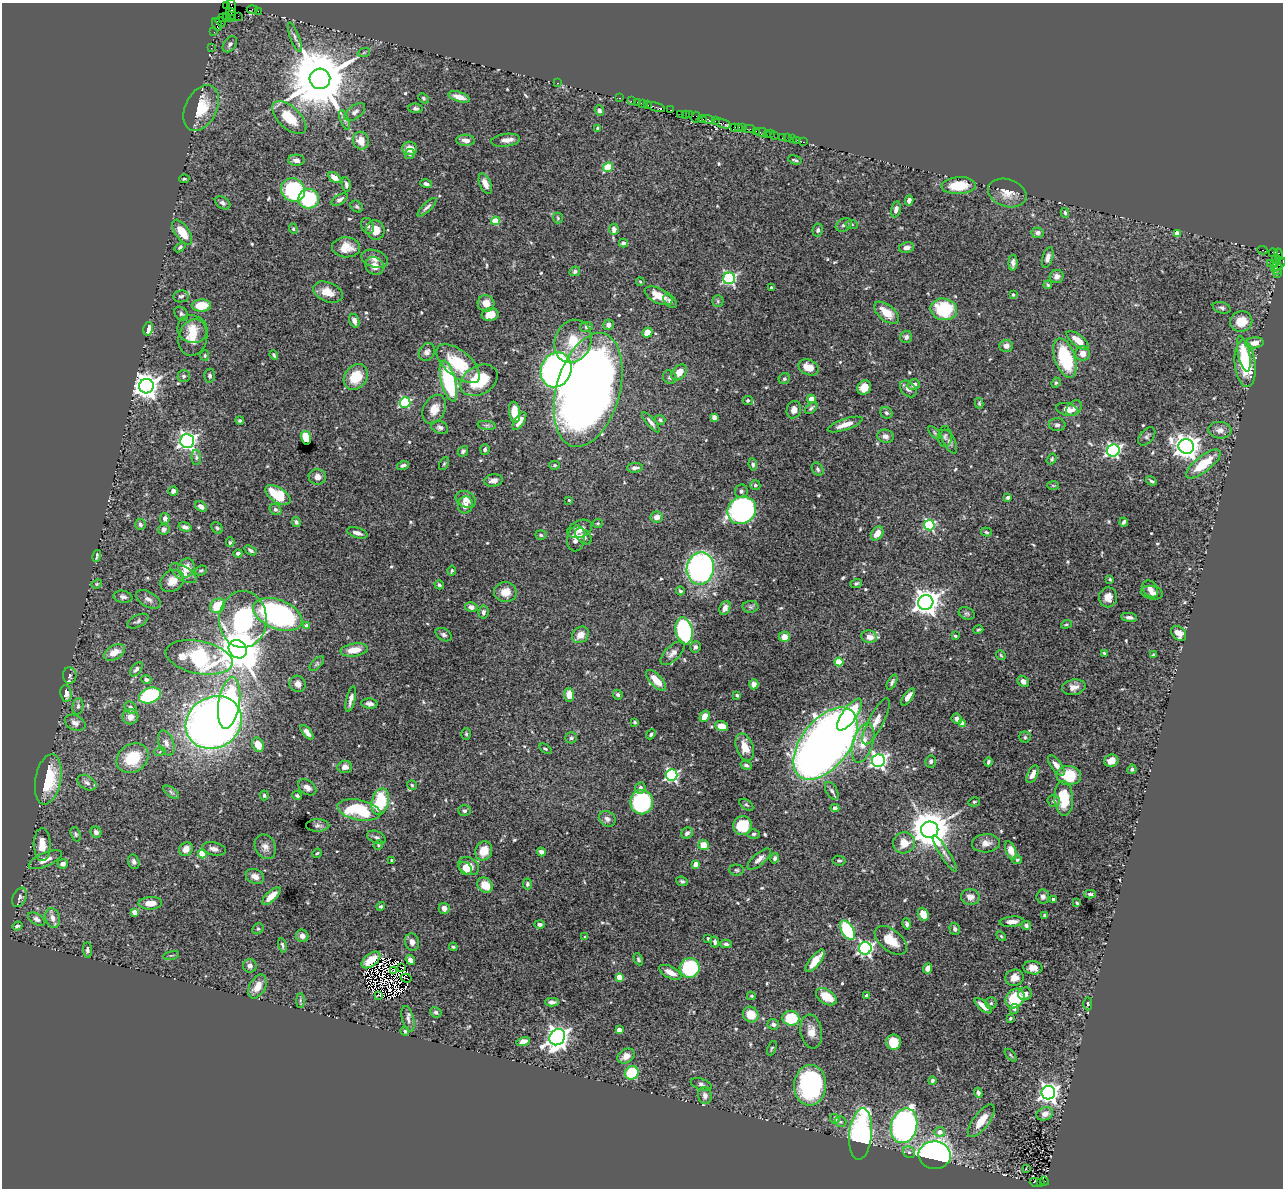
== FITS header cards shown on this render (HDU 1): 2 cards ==
NAXIS1  =                 1281
NAXIS2  =                 1186

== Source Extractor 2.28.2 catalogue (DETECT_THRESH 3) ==
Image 1281 x 1186 px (HDU 1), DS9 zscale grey, 1 PNG px = 1 image px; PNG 1285 x 1190 px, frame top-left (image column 1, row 1186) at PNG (2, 3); each listed source drawn as its Kron ellipse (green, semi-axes under 4 px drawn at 4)
Background 1.21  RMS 0.028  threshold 0.0843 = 3 sigma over >= 5 px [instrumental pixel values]
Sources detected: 612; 15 with non-positive FLUX_AUTO (blend fragments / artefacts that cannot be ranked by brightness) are neither listed nor drawn; of the other 597, the 500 brightest by FLUX_AUTO listed and drawn (97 fainter detections omitted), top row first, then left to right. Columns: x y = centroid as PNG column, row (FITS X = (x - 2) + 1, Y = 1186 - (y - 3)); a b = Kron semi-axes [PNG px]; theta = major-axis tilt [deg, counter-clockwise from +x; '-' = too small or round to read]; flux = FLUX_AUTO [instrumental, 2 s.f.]
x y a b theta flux
226 5 2 2 - 5.6
231 6 7 2 -77 98
252 9 5 3 - 160
258 11 2 2 - 39
231 14 6 2 -58 94
238 16 3 2 - 10
227 17 4 2 - 36
223 18 3 2 - 36
231 18 3 3 - 69
221 22 5 4 - 55
217 25 7 4 -67 240
214 32 2 2 - 39
295 37 16 4 -69 6.7
230 44 9 6 52 6.1
211 48 2 2 - 26
364 52 6 4 20 3.1
320 79 10 10 - 19000
557 83 3 2 - 50
459 97 11 5 -18 17
424 98 6 4 -42 2.8
620 98 3 2 - 120
631 101 2 2 - 79
637 102 2 2 - 39
643 104 4 2 - 160
648 105 2 2 - 82
656 107 9 2 -18 200
201 108 24 15 63 56
416 108 7 5 -7 4.1
671 110 3 2 - 140
599 111 5 4 - 5.4
355 112 12 6 37 7.7
680 114 2 2 - 28
685 114 3 2 - 95
689 115 2 2 - 66
696 117 5 4 - 180
289 118 21 11 -43 54
702 119 4 2 - 200
708 119 7 3 -14 530
344 120 10 3 -70 4.5
715 121 2 2 - 30
722 123 9 3 -17 500
735 127 3 2 - 47
598 128 4 3 - 5.9
739 128 3 3 - 150
742 128 3 3 - 230
749 129 5 3 - 160
756 131 3 2 - 87
761 132 6 2 2 57
767 134 2 2 - 92
770 134 3 2 - 23
774 135 2 2 - 38
782 137 3 3 - 170
787 138 2 2 - 16
792 139 2 2 - 76
465 140 9 5 -3 9.1
506 140 14 6 7 12
797 140 2 2 - 24
361 141 9 7 -74 22
804 142 3 2 - 40
410 148 7 6 - 17
410 154 5 5 - 2.9
296 160 8 5 -4 8.3
795 160 7 2 -16 2.8
608 167 5 4 - 65
334 178 7 4 -29 14
184 179 5 3 - 2.8
346 184 7 4 -82 4.8
426 184 6 4 -19 6.2
485 184 11 5 -67 14
959 186 17 8 3 54
293 190 12 11 - 170
1007 193 20 13 -17 24
309 199 10 10 - 130
340 200 9 4 32 7.1
909 200 5 4 - 9.1
223 203 8 5 -33 4.6
357 206 6 5 - 3.6
427 207 13 4 44 6.2
896 209 8 4 77 8
1065 213 5 3 - 3
558 218 5 5 - 2.6
495 221 4 4 - 49
852 224 6 4 -8 2.8
844 225 8 6 29 6.2
368 226 8 6 -68 6.6
293 229 5 4 - 2.5
614 229 6 5 - 9.4
375 230 10 9 - 25
818 230 6 5 - 4.4
182 232 14 7 -55 36
1038 233 6 5 - 7.6
1177 233 4 4 - 16
623 243 4 3 - 5.9
180 247 6 4 39 3
346 247 14 10 -1 29
906 247 7 5 12 9.5
1262 250 5 2 - 810
1273 253 5 3 - 74
1278 254 5 3 - 220
1048 257 11 5 73 8.4
375 259 13 8 -19 12
1277 259 5 4 - 120
1013 263 8 4 86 7
1270 263 2 2 - 37
1274 264 3 3 - 42
1278 265 9 2 41 170
375 266 9 8 - 17
1278 269 6 3 56 110
575 271 5 4 - 3.9
1277 274 3 2 - 46
1057 276 7 6 - 9.5
729 278 6 6 - 320
640 282 4 3 - 2.4
1048 285 4 3 - 2.7
771 288 3 3 - 4.1
328 292 15 9 -21 25
1013 294 3 3 - 3
181 296 7 6 - 5.7
659 296 15 7 -25 32
670 301 8 5 -41 5.9
718 301 6 5 - 3.3
486 303 8 8 - 19
201 306 9 6 2 48
1222 308 9 5 -17 4.9
944 309 13 11 -12 100
886 313 15 8 -38 32
181 314 8 6 -46 4.9
490 315 8 6 10 24
354 321 7 4 -71 10
1241 321 11 10 - 31
608 325 5 5 - 10
586 327 6 5 - 4.2
148 329 7 4 78 22
192 329 15 13 -20 26
647 333 5 5 - 23
906 337 6 6 - 5.5
193 338 18 14 76 32
1078 340 13 5 -38 20
573 341 22 18 68 59
1255 343 9 5 6 14
1006 346 7 6 - 9.3
427 352 9 7 61 8.5
1083 354 7 7 - 14
1244 354 18 6 -78 26
205 355 5 4 - 2.3
274 355 5 3 - 2.6
1065 358 20 10 -72 110
458 364 26 13 -40 85
1245 364 23 10 -84 92
809 367 10 7 -24 24
556 370 18 15 67 950
679 372 9 6 46 24
184 376 6 6 - 4.7
210 376 7 5 -88 5.3
356 377 14 11 53 47
670 377 7 6 - 6.1
784 379 6 5 - 3.4
479 380 20 14 30 86
448 381 21 7 -75 200
1056 383 5 4 - 2.8
914 385 6 5 - 8.2
146 386 7 7 - 2000
864 387 7 6 - 24
908 389 10 6 -45 8.1
588 390 58 32 74 2300
811 399 4 4 - 18
748 400 5 4 - 4.3
405 403 5 5 - 180
979 403 5 4 - 2.6
811 408 7 4 45 3.9
1074 408 9 6 43 7.9
434 409 15 11 63 22
1067 409 11 6 -14 13
794 410 9 7 71 11
515 412 10 5 -82 41
886 413 6 5 - 4.4
714 417 4 4 - 11
240 420 4 4 - 2.7
660 420 5 4 - 3.8
519 421 10 4 56 15
651 422 13 4 -49 7.8
845 424 18 5 19 20
487 425 9 4 -8 4.6
1057 425 8 6 -2 5.8
440 427 9 6 -22 5.8
1220 430 11 8 -6 11
935 433 8 4 -46 2.8
885 436 8 6 -17 8.9
945 436 10 7 89 5.9
1147 436 10 6 50 5.4
306 438 7 5 -77 64
187 441 7 7 - 770
949 442 13 5 -63 7.7
1186 447 8 7 - 1900
485 449 5 4 - 4.6
1113 450 6 6 - 370
463 451 6 4 49 4.3
196 457 8 4 -88 3.7
1052 459 6 4 55 2.6
444 464 7 4 63 2.7
753 464 6 4 -82 3.6
1203 464 21 8 38 59
403 465 6 4 17 5.2
555 465 5 4 - 2.6
635 468 8 5 5 7.2
818 469 7 5 -59 4.2
317 477 8 7 - 12
493 480 9 6 9 11
1151 481 5 3 - 3.4
755 485 5 4 - 3.8
1053 485 6 4 -2 2.4
173 491 5 4 - 7.5
741 491 7 6 - 5.4
278 495 14 7 -32 72
1008 497 4 3 - 3.4
466 499 10 8 -22 14
569 500 3 3 - 2.6
465 505 8 7 - 12
201 506 6 4 -34 9.2
275 509 6 5 - 4.4
742 510 15 13 39 530
656 517 6 5 - 14
165 518 5 5 - 7.6
296 522 5 4 - 4.4
1124 522 4 3 - 4.2
598 523 5 4 - 2.4
140 524 6 5 - 5.5
929 525 5 5 - 190
185 527 6 4 -18 6.2
217 528 6 5 - 3.4
164 529 6 5 - 6.5
580 529 13 8 22 15
986 532 5 4 - 2.8
357 533 10 5 -16 11
877 533 8 5 55 19
541 535 6 5 - 3
583 536 9 6 -43 8.1
576 538 13 9 79 18
230 542 5 4 - 2.5
250 550 7 4 -34 4.9
238 553 4 4 - 5.3
97 556 6 2 75 3.1
186 568 9 8 - 22
700 568 16 13 80 500
201 570 6 5 - 3.4
452 571 5 3 - 2.4
183 573 15 7 -33 16
1110 579 4 2 - 2.6
172 581 13 10 35 23
856 583 6 4 20 3.7
97 584 5 4 - 2.4
439 585 5 4 - 3.9
1150 589 9 7 -52 11
680 591 4 3 - 3
505 592 11 10 - 25
1152 593 11 6 -11 10
123 597 9 6 -10 7
1108 597 10 9 - 18
148 599 13 7 -30 9.4
926 602 8 7 - 2000
218 606 8 6 38 51
471 607 6 5 - 9.7
750 607 8 6 -2 4.2
725 608 7 5 64 9.5
483 612 6 5 - 6
967 613 8 6 -21 4.2
278 614 26 14 -21 390
1129 617 8 4 -7 6
243 619 28 23 90 280
138 621 11 6 27 5.3
1066 624 5 4 - 2.5
307 626 4 4 - 9.9
978 630 5 3 - 2.5
684 631 14 8 -79 260
1179 633 8 6 -43 16
444 635 9 6 -31 5
580 635 9 7 41 18
955 636 3 3 - 2.5
784 637 6 5 - 14
869 637 8 6 -11 17
695 647 6 5 - 5.2
238 649 10 8 -42 7000
354 650 13 6 8 29
114 652 11 7 30 28
672 653 15 7 44 11
1104 653 3 3 - 2.6
1001 655 5 4 - 2.4
1153 655 4 3 - 4.1
199 657 34 16 -11 230
839 662 4 4 - 65
317 664 9 4 46 3.3
136 669 8 5 52 6.2
70 676 8 6 -84 6
146 680 5 4 - 5.1
656 680 13 6 -47 25
1023 681 6 5 - 8.2
892 682 8 3 63 4.3
298 684 8 8 - 10
754 684 5 4 - 14
1074 687 12 7 11 13
66 694 8 6 -81 14
150 695 11 7 19 200
569 695 7 5 -86 19
618 695 5 4 - 4.4
737 695 4 3 - 3.4
908 697 10 4 54 12
351 699 13 4 77 9.4
229 703 26 10 81 250
369 704 8 5 -5 7.2
78 706 8 5 81 4.2
131 707 7 5 -47 4.7
849 715 19 7 54 120
704 716 6 4 55 16
130 717 8 7 - 13
957 719 5 5 - 5.9
876 721 25 7 63 20
214 722 29 25 31 1800
635 722 3 3 - 2.7
75 723 11 7 -25 8.2
962 723 4 4 - 24
721 726 7 5 -19 24
307 732 9 4 -51 9.7
466 734 6 4 -87 2.8
651 734 5 4 - 3.7
1025 737 5 5 - 2.8
571 738 6 5 - 3.9
166 743 13 7 -70 10
825 743 42 24 52 2300
863 743 20 10 72 32
258 745 7 5 -66 26
745 747 14 8 -69 25
545 749 7 4 -31 2.7
160 751 5 3 - 2.3
132 758 17 13 34 68
878 761 6 6 - 590
931 761 6 5 - 5.8
1111 761 7 6 - 13
988 762 4 3 - 3.4
746 765 6 4 -23 4.3
1056 765 12 5 -54 11
345 767 7 6 - 11
1132 769 5 4 - 4.7
1033 774 9 5 64 13
672 775 6 5 - 330
1069 775 12 9 -3 59
48 779 25 12 79 92
87 783 10 6 -32 7.5
412 785 5 4 - 2.8
307 787 10 6 -35 11
640 788 5 5 - 6.2
832 791 9 5 -59 5.4
171 792 9 4 -36 3.9
264 795 5 4 - 3.5
297 796 5 4 - 3.9
1064 798 17 9 -86 59
1054 801 6 5 - 5.8
380 802 13 8 75 110
642 802 12 11 - 190
974 802 6 4 14 2.7
746 805 8 4 -36 3.1
835 808 4 4 - 5.7
359 810 22 10 -11 110
464 811 6 5 - 5.7
607 819 9 7 -35 7.9
318 825 11 6 0 5.8
743 826 9 9 - 57
930 830 8 8 - 5900
96 832 6 5 - 7.5
687 833 6 5 - 7.7
76 834 7 5 -70 3.4
754 834 6 4 3 3.5
376 837 10 6 -26 5.7
904 843 11 10 - 28
986 843 14 9 4 13
42 845 16 8 -89 25
378 845 5 4 - 2.4
704 845 5 5 - 26
265 847 13 10 -65 13
186 849 7 6 - 15
214 849 12 6 -13 11
484 851 10 8 67 30
1011 851 10 5 -70 21
541 852 4 4 - 7.4
317 853 5 3 - 2.8
945 853 21 5 -58 10
202 854 4 4 - 75
775 858 5 4 - 5.5
759 859 15 6 41 11
45 860 17 7 24 19
392 860 3 3 - 2.6
1017 860 5 4 - 3.7
839 861 6 5 - 3.5
134 862 7 5 -73 6.1
63 864 5 4 - 9.8
695 864 4 4 - 21
469 866 11 8 -31 20
465 868 7 5 -43 11
736 870 7 5 -2 4.1
255 876 9 7 -23 11
682 881 6 4 -25 3.8
527 884 5 4 - 3.6
485 885 8 6 -43 34
1090 894 6 3 -1 4.3
271 896 11 5 43 23
20 897 10 6 66 6.6
970 897 9 8 - 13
1043 897 7 6 - 6.3
1053 899 3 3 - 4
150 903 12 6 3 21
1077 903 3 3 - 2.8
381 906 4 4 - 2.9
444 908 6 5 - 9.9
135 912 4 4 - 27
923 914 7 5 -68 23
1045 915 4 3 - 3.3
53 918 10 7 -75 13
37 919 9 5 -29 6
1012 922 12 5 5 11
540 924 5 4 - 5.6
907 924 6 4 -77 4.8
17 926 5 4 - 4.1
1026 926 5 4 - 4.9
258 929 6 5 - 3
955 929 6 5 - 5.8
847 930 11 6 -58 170
302 936 6 6 - 9.1
1001 936 6 3 -46 2.4
585 937 4 3 - 2.8
708 938 3 3 - 3.3
891 940 19 10 -39 43
412 942 8 7 - 11
715 942 5 4 - 5.5
726 944 5 4 - 3.9
282 945 7 3 -78 3.8
453 947 4 4 - 2.5
865 948 6 6 - 470
87 950 8 4 -85 5.8
171 955 8 3 13 2.4
638 959 6 4 -62 3.1
371 960 11 6 38 31
410 960 5 4 - 11
815 961 14 5 52 31
250 966 7 6 - 7.1
401 967 4 2 - 2.4
690 968 10 9 - 140
928 968 5 4 - 15
1033 968 9 6 -7 18
393 970 2 2 - 3.1
670 972 12 5 -27 20
619 977 4 4 - 36
406 978 5 2 - 2.6
1014 978 9 8 - 16
258 986 13 8 62 26
1025 994 7 6 - 9.3
379 995 4 3 - 3.7
751 996 4 4 - 2.3
867 996 3 3 - 8.7
826 997 11 7 -33 44
1015 998 10 8 51 89
300 1000 7 4 90 3.3
552 1002 7 4 0 5.9
991 1003 6 5 - 3.5
1088 1004 6 4 -88 3.3
983 1006 10 4 -39 20
1014 1009 5 4 - 3.1
436 1012 6 5 - 4.8
751 1015 8 7 - 35
791 1018 8 7 - 83
1010 1018 3 3 - 3
408 1019 13 5 -75 8
773 1024 6 5 - 6.7
619 1030 4 4 - 12
405 1031 4 4 - 4
811 1031 17 11 -80 20
557 1037 8 7 - 1500
523 1041 7 4 14 15
894 1042 7 7 - 51
772 1048 7 4 67 2.9
1011 1055 7 3 -48 2.4
626 1056 9 6 30 16
632 1073 7 6 - 120
932 1080 4 4 - 3.9
701 1084 11 5 -20 5.9
810 1085 20 16 86 280
978 1093 5 4 - 4.6
1048 1093 7 6 - 990
705 1095 8 6 -80 9.8
1045 1114 8 6 21 13
835 1119 5 4 - 3.9
981 1121 19 8 53 35
840 1122 6 5 - 3.7
904 1126 17 13 75 550
940 1132 5 5 - 12
861 1134 26 11 85 440
909 1152 6 5 - 4.6
934 1155 16 13 -3 850
1026 1169 3 2 - 6.4
1044 1181 5 3 - 110
1035 1182 6 3 -14 200
1040 1182 3 3 - 100
At the frame edge (FLAGS 8, measured only in part): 1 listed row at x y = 231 6
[97 fainter detections neither listed nor drawn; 15 non-positive-flux detections neither listed nor drawn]